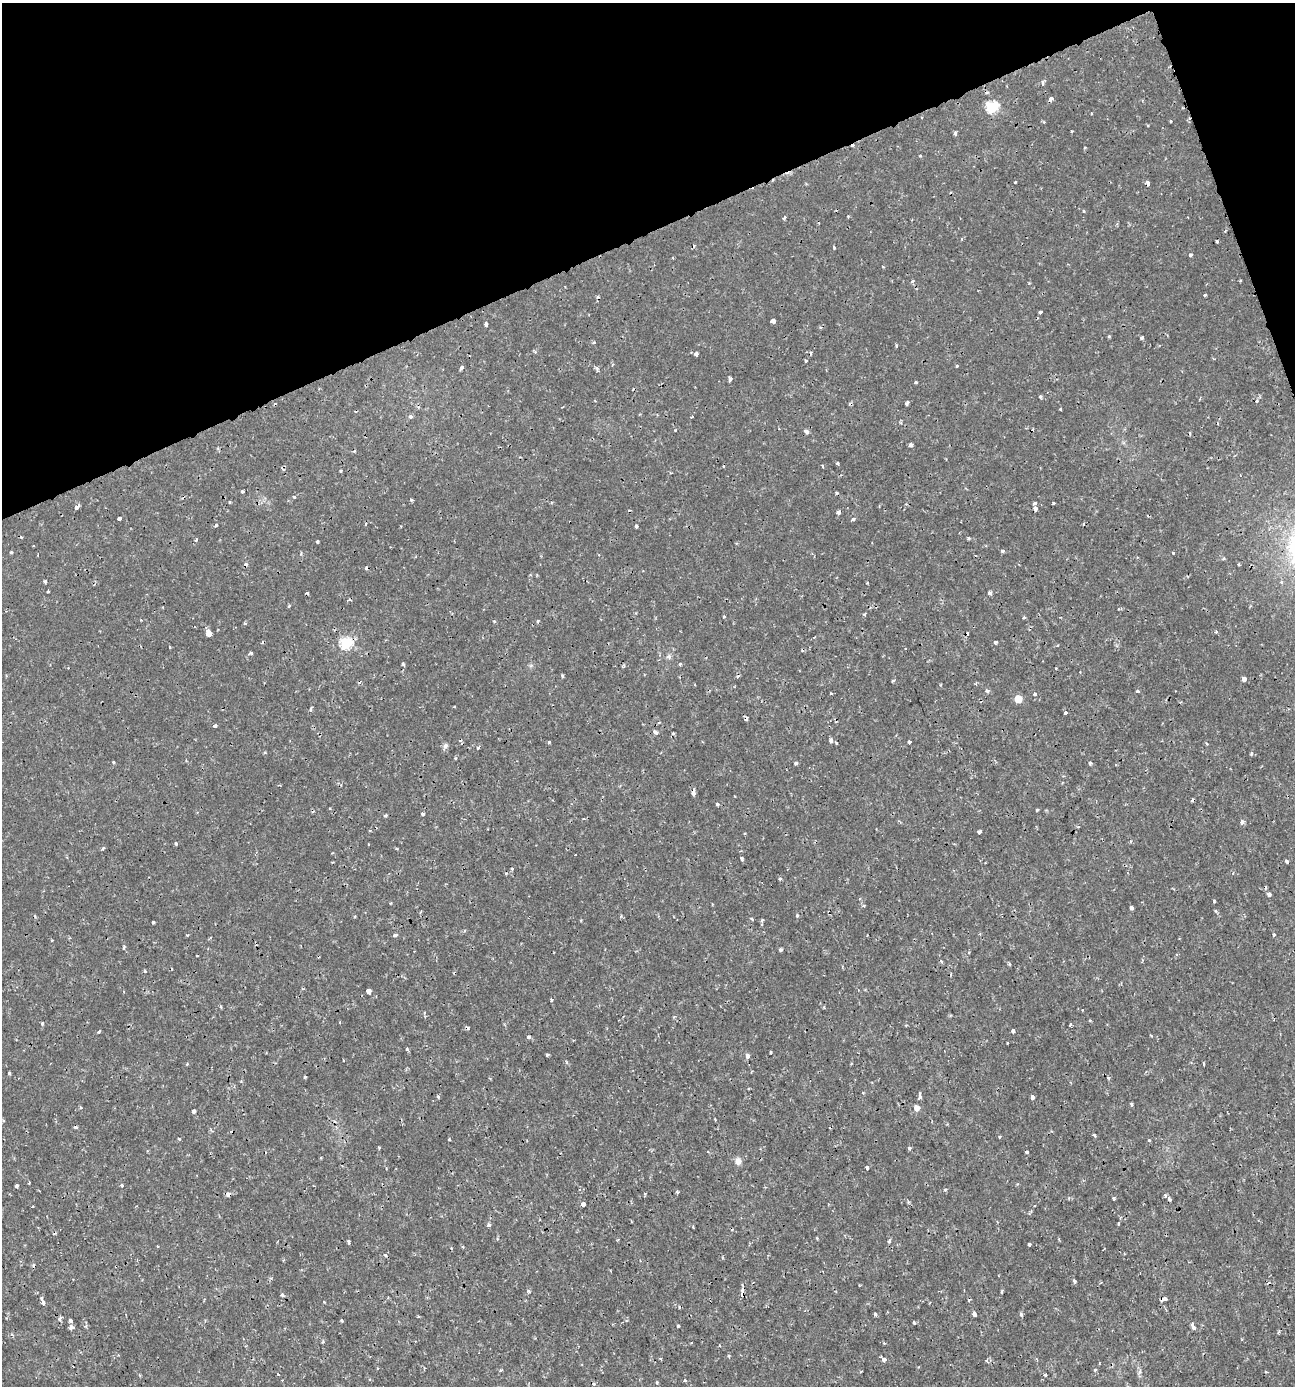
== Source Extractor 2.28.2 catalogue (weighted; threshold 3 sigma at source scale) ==
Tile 3 of 4 x 4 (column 3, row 1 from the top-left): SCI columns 2721-4013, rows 4155-5538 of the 5388 x 5543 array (HDU 1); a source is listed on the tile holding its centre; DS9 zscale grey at full resolution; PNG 1297 x 1388 px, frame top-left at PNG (2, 3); no overlay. Shown black and unused: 19% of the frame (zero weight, under 2 of 3 exposures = <1% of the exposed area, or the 3 px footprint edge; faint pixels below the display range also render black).
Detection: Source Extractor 2.28.2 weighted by HDU 2 'WHT'; one run over the whole footprint, this tile lists its part. Background 0.00175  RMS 0.001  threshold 0.00458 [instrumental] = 3 sigma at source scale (4.5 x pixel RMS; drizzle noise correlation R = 1.50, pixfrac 1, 0.0396/0.0396 arcsec/px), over >= 5 px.
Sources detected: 266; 33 cosmic-ray / hot-pixel residue — not listed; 1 inside a brighter listed object's ellipse — not listed separately; the other 232 listed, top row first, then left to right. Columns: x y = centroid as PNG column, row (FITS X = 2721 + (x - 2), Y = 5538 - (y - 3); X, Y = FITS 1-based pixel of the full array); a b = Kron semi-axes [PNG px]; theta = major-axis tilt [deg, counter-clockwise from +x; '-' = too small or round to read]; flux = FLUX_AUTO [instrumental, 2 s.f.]
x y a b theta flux
1043 82 7 4 80 0.22
1051 99 5 4 - 0.31
992 107 6 6 - 9.9
1171 121 3 2 - 0.093
1072 131 3 2 - 0.088
955 133 4 3 - 0.38
1015 182 3 3 - 0.12
1148 183 4 3 - 0.53
1084 211 4 3 - 0.098
784 218 4 3 - 0.19
1225 231 4 2 - 0.11
1217 241 3 3 - 0.18
834 247 4 3 - 0.1
1190 255 4 3 - 0.24
673 258 4 2 - 0.077
913 281 5 3 - 0.13
1240 281 3 2 - 0.1
1205 295 3 3 - 0.19
598 296 5 3 - 0.11
1040 312 4 3 - 0.42
773 321 4 4 - 1
486 325 4 3 - 0.41
1109 336 4 4 - 0.1
1142 337 3 3 - 0.29
593 343 4 3 - 0.13
896 346 4 3 - 0.12
696 354 4 4 - 0.37
806 360 3 3 - 0.38
957 366 3 3 - 0.12
461 367 4 3 - 0.44
597 368 8 4 -84 0.2
730 380 5 3 - 0.28
916 382 4 3 - 0.11
1040 396 3 3 - 0.19
595 401 3 2 - 0.09
1257 401 4 4 - 0.22
907 403 4 3 - 0.28
1060 409 3 2 - 0.1
411 416 5 5 - 0.24
692 417 3 2 - 0.085
675 430 4 3 - 0.099
1033 430 3 2 - 0.11
807 431 5 5 - 0.28
911 445 4 3 - 0.46
837 463 3 3 - 0.2
823 466 4 2 - 0.11
340 471 3 2 - 0.11
242 492 3 3 - 0.22
293 497 4 3 - 0.14
411 500 4 3 - 0.13
1053 503 3 3 - 0.15
1035 504 3 3 - 0.3
76 507 4 3 - 0.82
1035 509 4 3 - 0.96
838 512 4 4 - 0.37
119 518 4 3 - 0.48
853 519 4 4 - 0.25
366 524 4 3 - 0.13
1083 524 4 2 - 0.084
216 526 4 3 - 0.18
636 526 3 3 - 0.23
969 538 3 3 - 0.21
196 540 5 3 - 0.14
317 542 4 3 - 0.12
1002 551 4 3 - 0.21
11 552 3 3 - 0.13
1173 553 3 2 - 0.09
1238 564 3 2 - 0.16
45 581 4 3 - 0.19
867 583 3 2 - 0.075
48 591 3 3 - 0.1
990 593 5 4 - 0.21
289 606 5 3 - 0.11
865 614 4 4 - 0.15
724 616 3 3 - 0.21
1024 618 4 3 - 0.18
141 620 3 2 - 0.081
494 621 4 4 - 0.13
538 621 5 3 - 0.16
245 624 5 3 - 0.11
1216 632 4 3 - 0.12
208 633 6 4 -80 2.1
996 642 5 3 - 0.18
346 643 6 6 - 10
169 647 4 2 - 0.079
905 649 3 2 - 0.079
251 653 4 4 - 0.15
669 656 7 4 72 0.2
403 664 4 3 - 0.15
680 664 4 3 - 0.11
563 676 3 3 - 0.19
1244 679 4 3 - 0.99
893 680 5 3 - 0.1
987 691 5 4 - 0.22
1138 691 4 4 - 0.18
831 693 3 2 - 0.15
1035 694 3 3 - 0.56
1018 699 5 5 - 2.6
311 709 4 3 - 0.36
1065 713 3 3 - 0.62
659 722 5 3 - 0.095
215 725 4 3 - 0.26
656 732 6 4 -49 0.26
831 740 4 3 - 0.39
549 742 3 3 - 0.14
909 742 3 3 - 0.2
836 743 3 3 - 0.57
445 746 7 6 - 0.28
478 748 4 3 - 0.13
1251 754 4 4 - 0.19
455 758 4 3 - 0.094
114 762 3 3 - 0.15
796 763 4 3 - 0.19
1090 763 4 4 - 0.16
693 793 5 3 - 0.67
717 804 4 3 - 0.18
1037 810 4 3 - 0.096
422 814 4 3 - 0.16
385 815 4 3 - 0.19
1242 822 4 3 - 0.6
370 831 4 3 - 0.077
979 832 4 3 - 0.24
176 844 3 3 - 0.2
103 848 5 3 - 0.16
741 858 3 3 - 0.22
1287 861 4 3 - 0.17
512 869 4 3 - 0.12
780 879 4 3 - 0.19
1269 894 4 3 - 0.39
1214 901 4 3 - 0.17
864 905 4 3 - 0.12
1131 908 4 3 - 0.41
797 916 4 4 - 0.11
752 919 3 3 - 0.21
762 920 3 3 - 0.24
153 922 3 3 - 0.35
395 935 5 3 - 0.28
1274 935 3 3 - 0.19
52 940 3 3 - 0.086
124 947 5 3 - 0.17
780 950 4 4 - 0.17
969 952 3 3 - 0.11
941 961 5 3 - 0.11
1009 964 4 3 - 0.12
145 971 3 3 - 0.21
368 991 5 4 - 1.5
551 1000 3 3 - 0.2
1082 1010 3 2 - 0.1
42 1023 4 3 - 0.2
1070 1025 4 3 - 0.33
1013 1031 4 3 - 0.25
98 1032 4 3 - 0.13
529 1037 4 4 - 0.32
1007 1043 3 2 - 0.077
407 1049 3 3 - 0.16
771 1053 3 3 - 0.15
547 1055 3 3 - 0.21
748 1056 5 4 - 0.38
1203 1063 4 3 - 0.097
187 1064 4 4 - 0.09
9 1073 3 3 - 0.15
305 1077 3 3 - 0.13
1108 1078 4 4 - 0.2
919 1093 3 2 - 0.11
920 1097 4 4 - 0.25
1032 1097 3 3 - 7.2
1132 1104 3 3 - 0.37
80 1107 4 3 - 0.12
917 1108 6 5 - 0.68
193 1111 4 4 - 0.77
1094 1135 3 3 - 0.21
999 1137 3 3 - 0.2
179 1139 4 3 - 0.11
449 1139 3 2 - 0.086
1149 1140 3 3 - 0.14
379 1148 3 3 - 0.11
909 1148 5 4 - 0.15
1026 1152 3 3 - 0.23
738 1161 10 8 -75 0.45
867 1168 4 3 - 0.66
29 1182 3 2 - 0.11
122 1185 5 4 - 0.13
17 1186 4 3 - 0.34
945 1190 4 3 - 0.1
677 1192 4 3 - 0.16
228 1194 5 4 - 0.56
1165 1195 4 3 - 0.2
1114 1198 3 3 - 0.34
1169 1199 4 3 - 0.35
583 1204 4 4 - 0.75
33 1206 3 3 - 0.15
1118 1223 4 3 - 0.13
489 1225 4 3 - 0.38
889 1241 5 3 - 0.21
349 1242 4 3 - 0.23
1029 1244 3 3 - 0.3
463 1247 5 3 - 0.1
385 1255 4 3 - 0.28
1074 1281 6 4 -68 0.16
529 1291 5 4 - 0.14
1002 1291 4 3 - 0.13
742 1293 7 5 86 0.42
282 1295 5 3 - 0.22
1162 1299 6 4 35 0.42
43 1302 5 3 - 1
324 1302 4 2 - 0.077
875 1314 3 3 - 0.22
975 1314 4 4 - 0.55
1021 1314 4 3 - 0.31
418 1316 3 3 - 0.1
60 1318 6 5 - 0.24
70 1320 4 3 - 0.28
342 1320 3 3 - 0.13
914 1322 4 2 - 0.15
678 1326 3 3 - 0.16
71 1327 4 3 - 0.41
1194 1327 5 4 - 0.22
729 1356 4 3 - 0.13
660 1358 3 3 - 0.13
884 1359 5 4 - 0.49
987 1360 5 4 - 0.22
378 1368 3 3 - 0.099
501 1370 5 3 - 0.11
1095 1370 5 4 - 0.17
1139 1372 7 5 60 0.22
1266 1372 4 3 - 0.086
278 1374 3 2 - 0.08
1045 1375 3 3 - 0.26
282 1380 2 2 - 0.071
685 1380 4 3 - 0.13
657 1383 5 3 - 0.094
594 1384 3 3 - 0.18
Overlapping masked pixels (flux is a lower limit): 6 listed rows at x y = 1148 183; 346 643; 693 793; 228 1194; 742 1293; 1162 1299